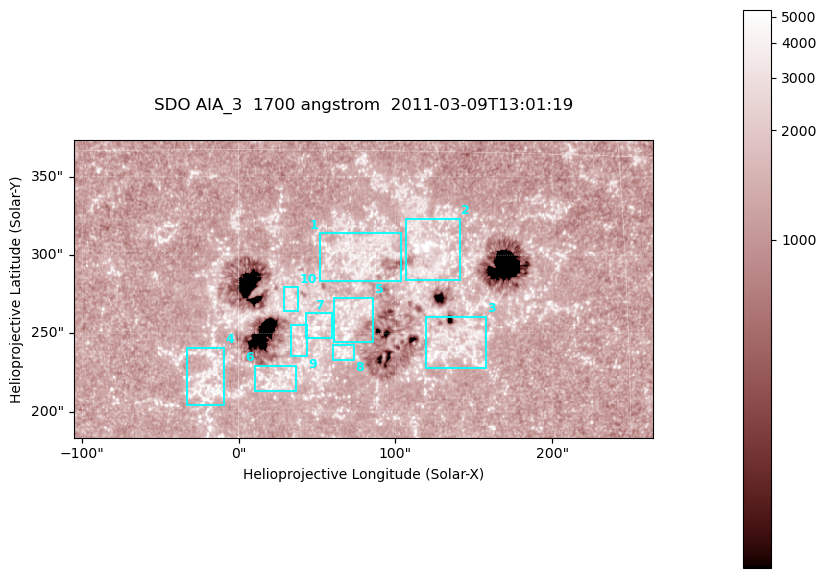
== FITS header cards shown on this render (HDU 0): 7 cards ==
TELESCOP= 'SDO     '           /
INSTRUME= 'AIA_3   '           /
WAVELNTH=                 1700 /
WAVEUNIT= 'angstrom'           /
DATE-OBS= '2011-03-09T13:01:19.711' /
CTYPE1  = 'HPLN-TAN'           /
CTYPE2  = 'HPLT-TAN'           /

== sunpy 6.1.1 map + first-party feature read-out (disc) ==
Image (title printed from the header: SDO AIA_3  1700 angstrom  2011-03-09T13:01:19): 603 x 310 px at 0.613 arcsec/px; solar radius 967 arcsec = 1577 px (partial field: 2.4% of the solar disc is inside the frame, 100% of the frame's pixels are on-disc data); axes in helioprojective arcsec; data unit not stated in the header (colour bar unlabelled)
Pointing: header CRPIX1/2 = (2053.97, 2042.58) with CRVAL1/2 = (0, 0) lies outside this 603 x 310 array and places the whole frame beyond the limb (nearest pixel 1.43 R_sun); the SolarSoft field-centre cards XCEN/YCEN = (79.35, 278.4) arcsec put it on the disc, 1841 arcsec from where CRPIX/CRVAL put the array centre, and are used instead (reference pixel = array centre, CRVAL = XCEN/YCEN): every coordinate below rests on XCEN/YCEN
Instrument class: DISC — disc imager (sunpy class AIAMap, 1700 A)
Bright regions (active regions / flare kernels): reference = the on-disc median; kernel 5 px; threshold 5 sigma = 1543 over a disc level ~1284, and >= 1.15x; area >= 186 px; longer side >= 4 px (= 2.5 arcsec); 10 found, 10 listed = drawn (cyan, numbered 1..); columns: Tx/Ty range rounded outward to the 2 arcsec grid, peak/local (2 s.f.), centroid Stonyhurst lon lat
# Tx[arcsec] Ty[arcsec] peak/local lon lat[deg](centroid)
1 50..104 282..314 3.3 +5 +11
2 106..142 284..324 8.2 +7 +11
3 118..158 228..262 3.9 +8 +7
4 -34..-8 204..242 3.6 -1 +6
5 60..86 244..274 3.9 +4 +8
6 10..38 212..230 3.3 +1 +6
7 42..60 246..264 4 +3 +8
8 60..74 232..244 3.4 +4 +7
9 32..44 234..256 3.2 +2 +7
10 28..38 264..280 3 +2 +9